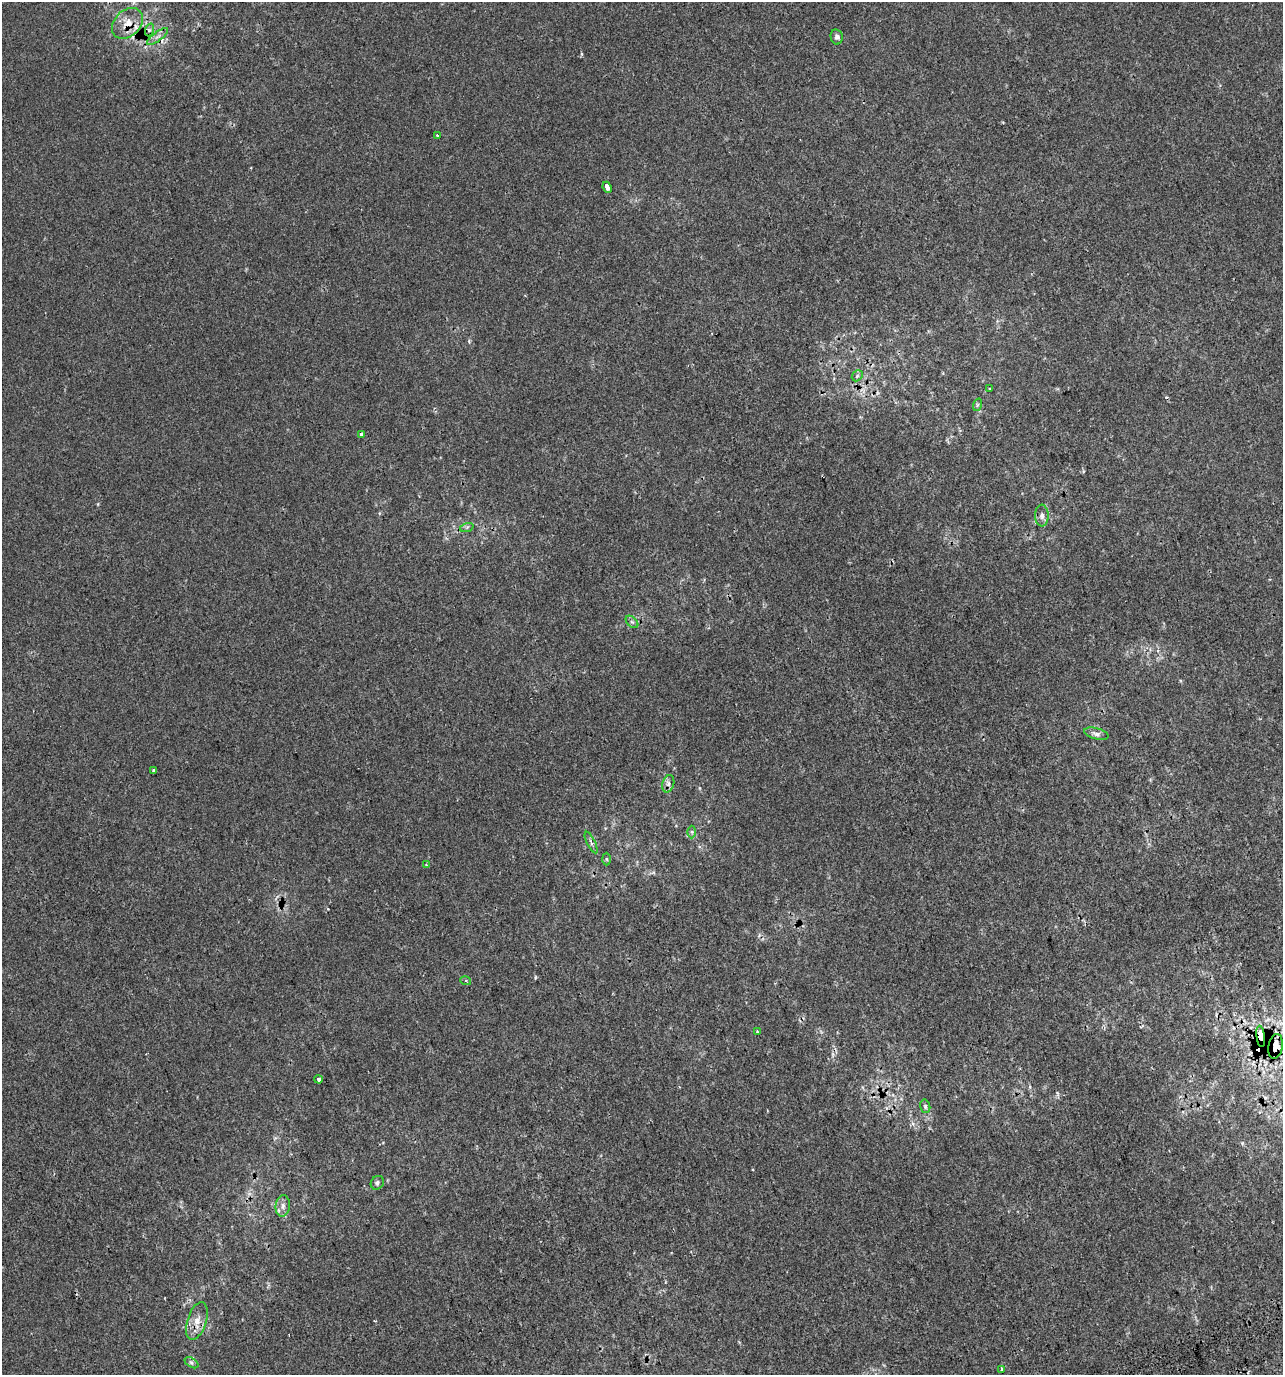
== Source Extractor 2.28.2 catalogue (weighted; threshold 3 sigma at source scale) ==
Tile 6 of 4 x 4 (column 2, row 2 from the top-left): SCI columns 1426-2706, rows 2786-4158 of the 5358 x 5574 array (HDU 1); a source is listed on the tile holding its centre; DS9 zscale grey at full resolution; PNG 1285 x 1377 px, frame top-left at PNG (2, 2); each listed source drawn as its Kron ellipse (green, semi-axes under 4 px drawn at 4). Shown black and unused: <1% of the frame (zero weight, under 2 of 3 exposures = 2% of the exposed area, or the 3 px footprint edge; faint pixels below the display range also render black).
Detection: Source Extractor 2.28.2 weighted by HDU 2 'WHT'; one run over the whole footprint, this tile lists its part. Background 4.20e-05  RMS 0.0036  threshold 0.0162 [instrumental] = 3 sigma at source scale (4.5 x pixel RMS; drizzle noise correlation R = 1.50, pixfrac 1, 0.0396/0.0396 arcsec/px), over >= 5 px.
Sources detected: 36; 4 cosmic-ray / hot-pixel residue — neither listed nor drawn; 1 inside a brighter listed object's ellipse — not listed separately; the other 31 listed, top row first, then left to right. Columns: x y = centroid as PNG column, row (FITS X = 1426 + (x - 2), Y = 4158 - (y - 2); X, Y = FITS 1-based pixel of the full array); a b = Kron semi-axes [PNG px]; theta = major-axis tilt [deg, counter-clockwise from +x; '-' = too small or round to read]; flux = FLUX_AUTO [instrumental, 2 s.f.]
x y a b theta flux
127 23 18 13 44 5.6
149 30 6 4 72 0.68
158 36 12 4 36 1.4
837 37 7 6 - 1
437 135 3 3 - 1
607 187 6 3 -66 3.8
857 376 6 4 47 0.72
990 389 3 3 - 0.46
977 405 6 4 71 0.49
361 434 4 3 - 0.87
1042 516 11 7 -86 1.6
467 527 7 4 18 0.61
632 622 7 4 -44 0.79
1096 734 12 5 -14 1.4
153 770 3 3 - 1.6
668 784 9 5 74 1.2
692 832 6 4 -89 0.59
591 843 12 3 -64 0.85
606 859 6 4 -88 0.47
426 865 4 3 - 0.37
466 981 5 3 - 0.41
758 1032 3 2 - 0.53
1261 1036 11 3 -82 6.2
1275 1046 12 7 80 4.3
319 1079 4 3 - 4.1
925 1106 7 5 -76 0.73
377 1183 7 6 - 0.85
283 1206 10 7 83 1.8
197 1321 19 9 72 4.2
192 1363 7 4 -32 0.78
1001 1369 4 3 - 2.4
Overlapping masked pixels (flux is a lower limit): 3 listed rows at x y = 127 23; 1261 1036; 1275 1046
Unlisted compact peaks at least as high as the median listed source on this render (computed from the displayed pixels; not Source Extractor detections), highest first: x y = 535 977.